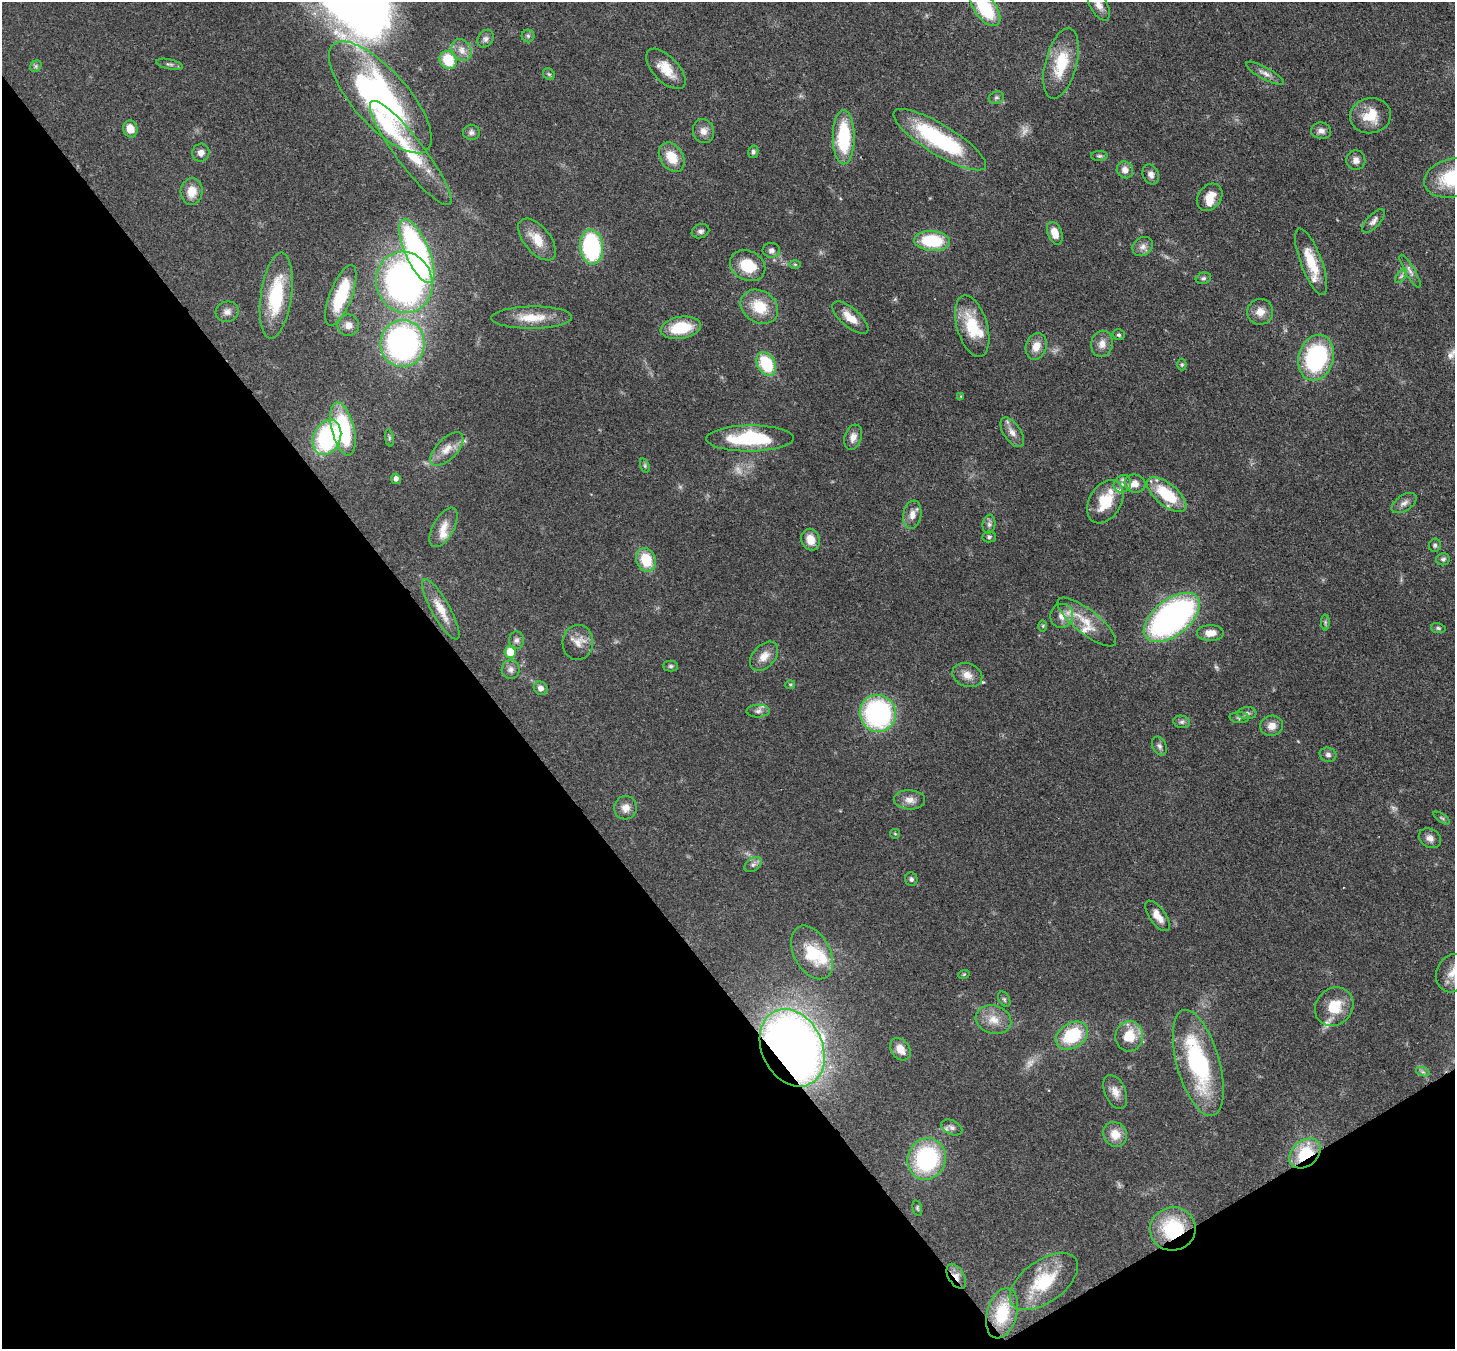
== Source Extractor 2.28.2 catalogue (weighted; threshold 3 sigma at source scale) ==
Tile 14 of 4 x 4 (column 2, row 4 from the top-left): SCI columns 1531-2983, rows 346-1692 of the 5968 x 5940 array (HDU 1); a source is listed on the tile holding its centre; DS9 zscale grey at full resolution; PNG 1457 x 1351 px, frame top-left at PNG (2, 2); each listed source drawn as its Kron ellipse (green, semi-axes under 4 px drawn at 4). Shown black and unused: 36% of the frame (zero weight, under 3 of 4 exposures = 7% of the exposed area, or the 3 px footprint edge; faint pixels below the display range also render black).
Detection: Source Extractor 2.28.2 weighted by HDU 2 'WHT'; one run over the whole footprint, this tile lists its part. Background 0.0727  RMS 0.0038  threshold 0.0173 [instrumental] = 3 sigma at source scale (4.5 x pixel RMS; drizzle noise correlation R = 1.50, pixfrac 1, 0.05/0.05 arcsec/px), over >= 5 px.
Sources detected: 161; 7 too faint to see at this stretch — neither listed nor drawn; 11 inside a brighter listed object's ellipse — not listed separately; the other 143 listed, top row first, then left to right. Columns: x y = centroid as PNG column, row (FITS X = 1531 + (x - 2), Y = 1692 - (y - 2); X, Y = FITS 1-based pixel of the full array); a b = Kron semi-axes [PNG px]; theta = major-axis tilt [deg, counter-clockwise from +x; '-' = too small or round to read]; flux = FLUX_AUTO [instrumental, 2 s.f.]
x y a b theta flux
1098 4 18 8 -61 3.4
985 8 21 10 -54 23
528 36 6 6 - 0.89
485 39 9 7 57 1.4
462 50 11 9 -57 3
448 60 9 8 - 12
1061 63 36 15 75 16
169 64 14 5 -12 1.1
36 66 6 5 - 0.75
666 69 25 12 -46 7.3
1265 73 21 6 -28 2.3
549 74 6 5 - 0.67
380 97 70 27 -48 120
996 98 7 6 - 0.83
1370 116 20 17 10 8.9
130 129 8 7 - 4.9
703 131 12 10 -77 2.8
1321 131 10 8 -7 2
471 132 8 7 - 1.3
844 137 27 11 -90 25
940 140 53 15 -31 42
753 152 6 5 - 0.87
201 153 9 8 - 2.4
411 153 64 14 -53 20
1099 156 8 5 2 0.72
672 157 16 11 -56 8.1
1356 160 10 9 - 2.2
1125 170 8 8 - 2.6
1151 174 10 7 -66 1.9
1453 178 29 19 14 25
192 191 13 11 84 5.5
1210 197 15 11 52 5.3
1373 221 15 6 47 1.8
700 231 9 7 22 1.2
1055 233 12 7 -68 4.9
537 239 25 13 -50 7.5
932 241 18 10 -4 20
1143 246 11 9 34 2.1
591 247 17 11 -85 45
771 250 8 7 - 1.4
417 251 34 12 -66 96
1311 262 35 10 -69 11
795 264 6 4 -1 0.47
748 266 18 14 -27 11
1410 271 19 5 -60 1.8
1401 276 8 4 53 0.84
1203 278 8 5 13 0.88
404 282 31 28 -73 160
341 295 32 11 69 22
276 296 43 15 82 24
759 307 20 16 -35 11
227 312 11 10 - 2.3
1260 312 13 13 - 3.8
532 318 40 11 1 9.2
850 318 22 9 -40 5.3
348 325 11 10 - 2.9
972 326 31 15 -73 15
681 328 20 11 9 15
1119 335 6 5 - 0.72
403 343 23 22 - 120
1102 344 13 11 79 3.2
1036 346 13 10 72 4.4
1316 358 23 17 75 43
766 364 12 8 -61 19
1182 365 6 4 88 0.61
961 396 3 3 - 0.25
343 429 27 11 -76 35
1012 432 17 8 -56 2.9
327 437 18 13 67 43
853 437 13 8 71 2.7
389 438 9 4 -82 0.74
750 438 44 13 0 28
447 449 21 10 46 4.8
645 465 7 4 -72 0.63
396 479 5 5 - 1.6
1122 484 9 8 - 2.1
1135 484 10 9 - 3.5
1167 495 24 11 -39 19
1105 502 23 16 59 13
1404 503 14 7 33 2.2
912 515 14 9 81 3
989 524 9 6 82 1.2
443 527 22 10 61 4.6
989 537 6 5 - 0.75
811 540 11 9 -68 5
1435 545 6 6 - 0.8
1443 559 7 6 - 0.97
646 560 12 9 -67 11
441 609 34 9 -60 6.7
1062 616 12 11 - 3.3
1172 617 33 18 38 120
1087 622 36 12 -38 8.2
1325 622 8 4 -90 0.69
1043 626 6 4 90 0.5
1438 628 7 5 -11 0.78
1210 633 13 8 1 4.3
516 640 9 7 88 1.4
578 642 17 15 84 4.7
510 652 6 5 - 7.2
764 656 17 11 48 4.4
671 666 7 5 -1 0.8
511 669 9 9 - 1.9
967 675 15 11 -22 3.8
790 685 5 4 - 0.47
541 688 7 6 - 2
758 711 11 6 1 1.6
878 713 19 18 - 63
1247 713 9 6 1 1.2
1239 718 10 5 -3 1
1182 722 8 6 -12 1
1272 726 11 10 - 3.2
1159 746 10 6 -64 1.3
1328 755 8 7 - 1.4
909 800 15 9 -2 3.3
625 808 12 11 - 3.1
1442 818 9 3 -33 0.7
895 834 5 4 - 0.41
1430 838 12 9 -32 2.1
753 865 9 6 36 1.3
911 879 6 6 - 0.97
1158 916 18 8 -54 4.6
812 952 29 18 -62 16
1453 973 19 16 65 5.9
964 974 6 3 19 0.39
1004 999 8 5 -60 0.76
1334 1007 20 18 47 11
993 1020 18 14 -16 5.9
1072 1036 17 12 31 19
1129 1036 15 14 - 9.4
792 1048 40 30 -64 340
900 1049 12 9 -52 4.4
1198 1063 55 21 -74 46
1423 1072 7 4 -18 0.73
1115 1092 18 10 -66 3.5
952 1127 11 7 -25 1.7
1115 1134 13 11 -56 5.1
1305 1153 18 13 40 16
927 1159 21 19 69 41
917 1208 8 4 -77 0.62
1173 1229 23 21 10 25
956 1276 14 8 -59 2.9
1044 1281 39 21 36 18
1002 1313 26 15 74 15
Overlapping masked pixels (flux is a lower limit): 4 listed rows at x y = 792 1048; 1305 1153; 1173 1229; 956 1276
Isophote crosses this tile's border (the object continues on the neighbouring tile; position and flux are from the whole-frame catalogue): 4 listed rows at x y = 1098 4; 985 8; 1453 178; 1453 973